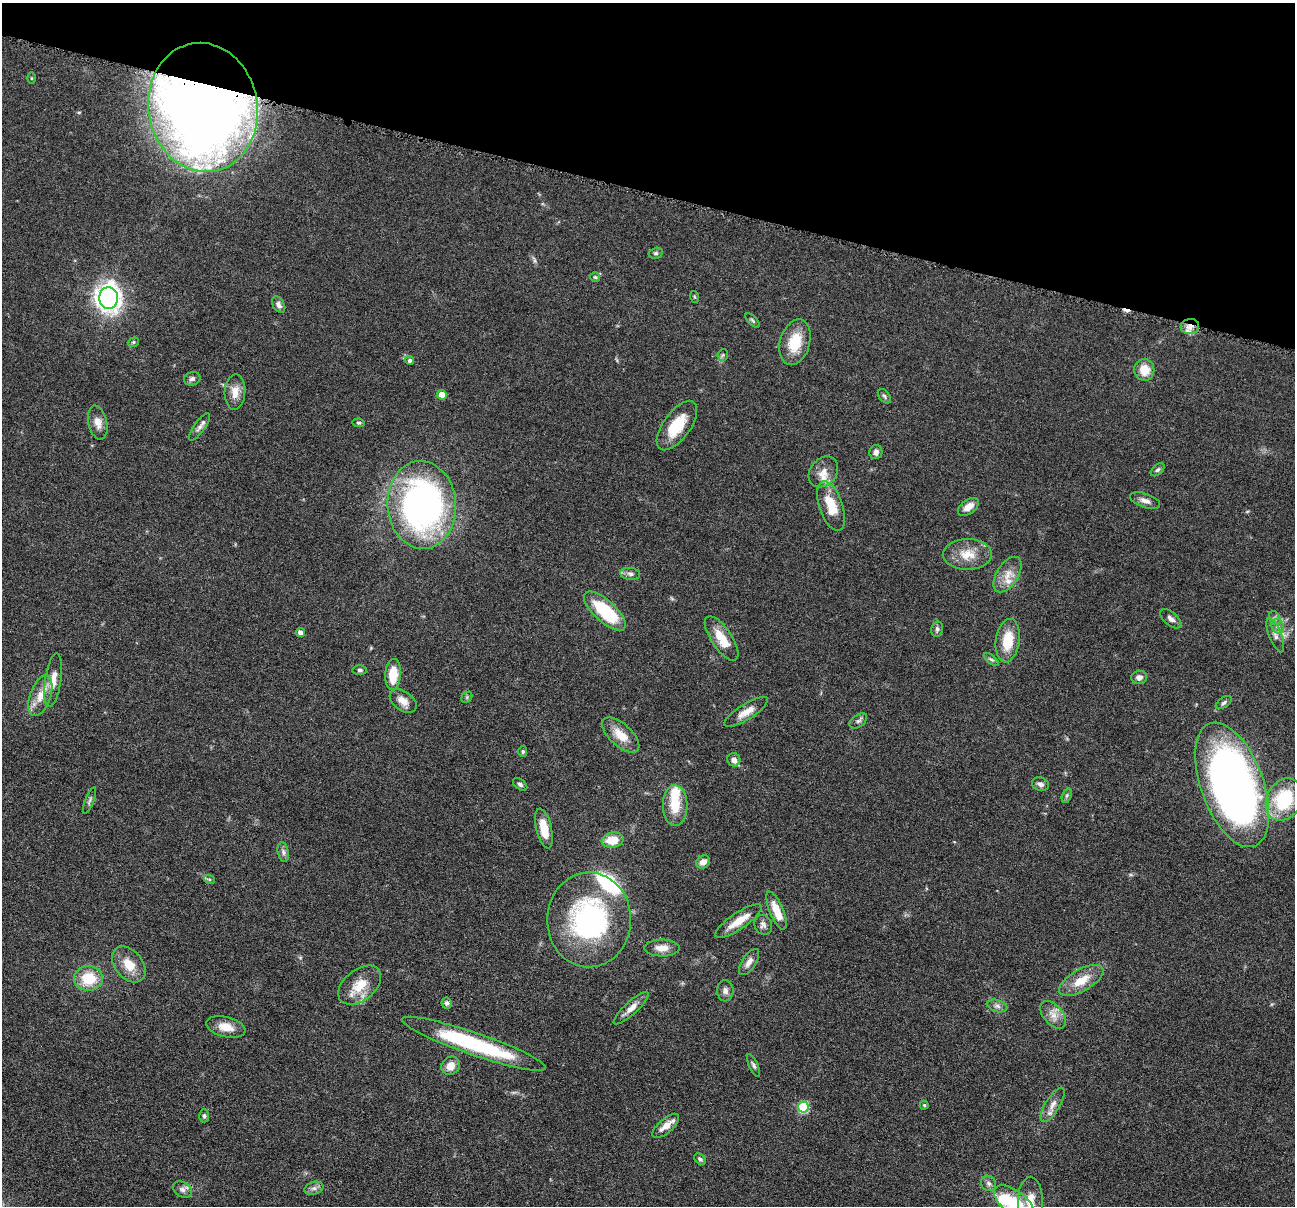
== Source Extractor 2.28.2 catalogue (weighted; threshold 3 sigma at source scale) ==
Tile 2 of 4 x 4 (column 2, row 1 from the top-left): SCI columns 1298-2590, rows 3867-5070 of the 5182 x 5200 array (HDU 1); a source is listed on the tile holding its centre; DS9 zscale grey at full resolution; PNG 1297 x 1208 px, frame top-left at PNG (2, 3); each listed source drawn as its Kron ellipse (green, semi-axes under 4 px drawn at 4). Shown black and unused: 16% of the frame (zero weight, under 4 of 8 exposures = <1% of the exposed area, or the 3 px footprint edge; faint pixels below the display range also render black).
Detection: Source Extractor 2.28.2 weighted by HDU 2 'WHT'; one run over the whole footprint, this tile lists its part. Background 0.0362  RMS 0.0035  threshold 0.0142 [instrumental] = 3 sigma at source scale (4.09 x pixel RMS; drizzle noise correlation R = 1.36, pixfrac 0.8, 0.05/0.05 arcsec/px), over >= 5 px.
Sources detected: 104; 2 inside a brighter object's white glare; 1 cosmic-ray / hot-pixel residue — neither listed nor drawn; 4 inside a brighter listed object's ellipse — not listed separately; the other 97 listed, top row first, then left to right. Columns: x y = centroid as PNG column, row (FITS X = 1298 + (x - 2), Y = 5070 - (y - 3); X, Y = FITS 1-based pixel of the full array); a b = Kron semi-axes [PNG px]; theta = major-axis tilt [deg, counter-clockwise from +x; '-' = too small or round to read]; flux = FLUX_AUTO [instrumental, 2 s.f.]
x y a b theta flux
31 78 6 4 -90 0.39
203 107 65 54 -80 490
656 253 7 5 14 0.65
595 277 5 5 - 0.44
695 297 6 4 -70 0.34
109 298 11 9 -87 180
279 305 9 5 -58 1.3
752 320 9 4 -45 0.53
1190 327 9 7 9 2.6
133 342 6 4 23 0.52
795 342 23 15 73 9.1
723 355 6 5 - 0.54
410 360 4 4 - 0.69
1144 370 11 10 - 5.3
192 379 8 6 17 1
235 392 18 10 86 3.6
442 395 5 4 - 5
884 396 8 5 -50 0.71
98 423 17 9 -77 2.9
359 423 6 4 -9 0.56
677 426 29 13 54 9.8
199 427 16 5 54 1.5
876 452 7 6 - 1.3
1158 470 8 5 44 0.66
823 472 17 13 50 3.6
1145 501 16 7 -19 1.9
422 505 44 34 -85 120
831 506 26 11 -71 8.6
968 507 12 7 37 3
967 554 24 15 1 6.3
630 574 10 6 -8 1.1
1007 575 20 10 57 4.4
605 611 26 11 -42 19
1275 618 7 5 -61 0.79
1171 619 12 6 -41 1.5
1278 626 8 6 -68 1.1
937 629 7 6 - 0.83
301 633 4 4 - 2
1275 635 18 6 -69 1.9
722 638 26 10 -56 6.6
1008 641 22 12 82 8.9
991 660 9 4 -38 0.69
360 670 7 5 -1 0.66
393 674 15 8 86 7.2
1139 677 8 6 4 1.4
53 680 27 8 82 4
40 696 21 10 71 4.9
467 697 6 5 - 0.49
403 701 15 9 -36 3.1
1224 703 9 5 33 0.8
746 712 25 8 32 3.6
858 721 10 6 38 0.98
621 735 23 11 -43 5.6
523 751 5 4 - 0.49
734 760 7 6 - 1.5
520 784 8 5 -38 0.75
1040 784 9 6 -19 1.2
1232 785 65 31 -70 230
1067 796 7 4 70 0.57
90 800 14 3 68 0.72
1284 800 22 17 63 22
675 805 20 12 -88 7.7
544 828 20 7 -77 6
613 840 11 7 8 6.2
283 852 10 5 -77 1
703 862 7 6 - 2.2
209 879 5 3 - 0.45
777 911 20 7 -67 6
589 920 47 42 89 59
738 921 27 8 34 5.7
763 925 10 8 -64 1.4
662 948 18 8 0 3.2
749 962 15 7 56 2
129 964 20 13 -51 5.5
89 978 14 12 1 9.4
1081 980 25 11 30 6.4
360 985 24 15 39 7.2
725 991 11 8 -88 1.5
447 1003 5 5 - 0.82
997 1006 10 6 -16 1.1
631 1008 23 6 42 2.8
1053 1015 16 9 -48 3.1
226 1027 20 10 -14 4.4
474 1044 76 11 -19 36
754 1065 12 4 -65 0.86
451 1066 10 8 41 3.2
924 1105 4 4 - 0.42
1053 1105 19 7 59 2.5
803 1107 5 5 - 21
204 1116 6 5 - 0.68
666 1126 16 7 41 3.6
700 1159 7 4 -38 0.62
988 1183 8 7 - 1.1
314 1188 10 6 17 1.2
182 1189 10 7 -32 1.3
1030 1201 24 12 -90 5.7
1014 1202 23 11 -37 13
Overlapping masked pixels (flux is a lower limit): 2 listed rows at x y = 203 107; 1190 327
Isophote crosses this tile's border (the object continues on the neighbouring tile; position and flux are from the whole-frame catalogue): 2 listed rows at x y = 1030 1201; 1014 1202